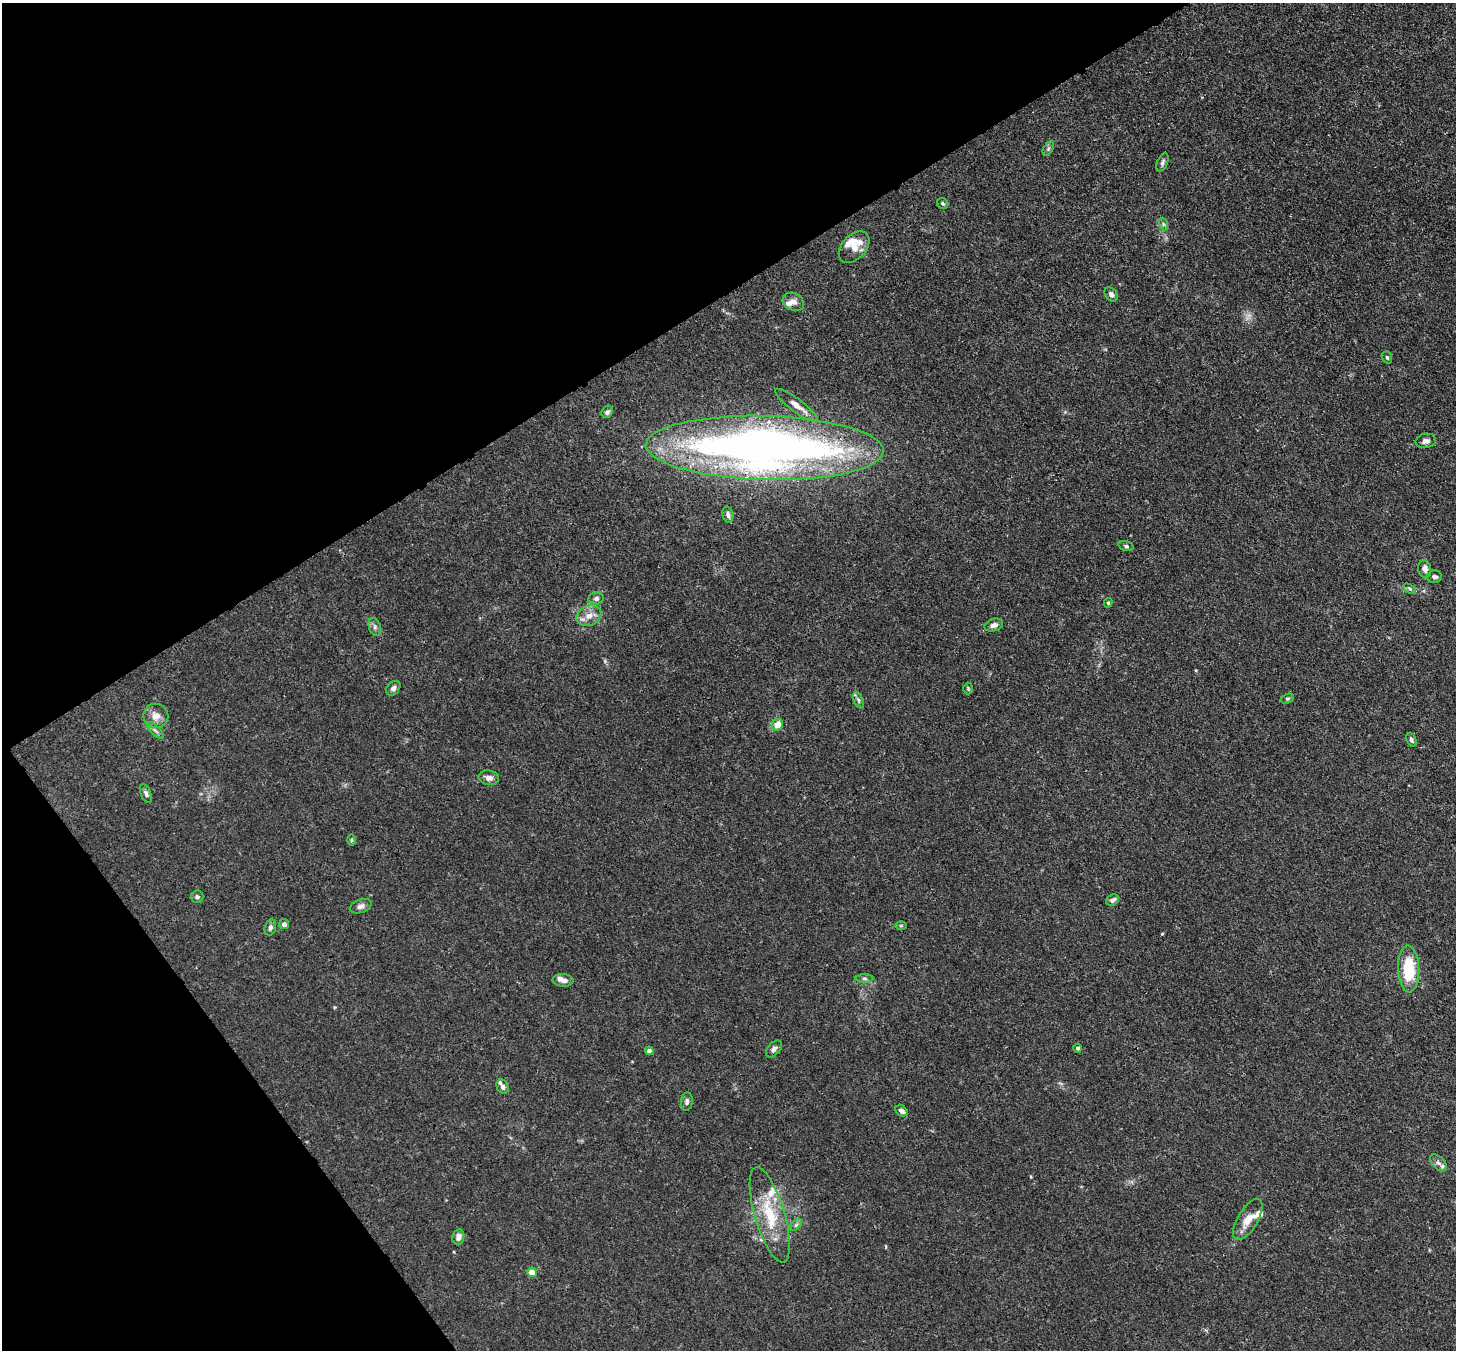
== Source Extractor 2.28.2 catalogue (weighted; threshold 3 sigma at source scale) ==
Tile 5 of 4 x 4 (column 1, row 2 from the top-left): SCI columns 79-1532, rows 2904-4251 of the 5974 x 5946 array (HDU 1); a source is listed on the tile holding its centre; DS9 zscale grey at full resolution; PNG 1458 x 1352 px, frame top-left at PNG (2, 3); each listed source drawn as its Kron ellipse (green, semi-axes under 4 px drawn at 4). Shown black and unused: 30% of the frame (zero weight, under 3 of 4 exposures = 7% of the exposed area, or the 3 px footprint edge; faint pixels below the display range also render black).
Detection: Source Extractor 2.28.2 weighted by HDU 2 'WHT'; one run over the whole footprint, this tile lists its part. Background 0.025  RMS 0.0027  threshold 0.0123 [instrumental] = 3 sigma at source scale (4.5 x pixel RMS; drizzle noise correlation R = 1.50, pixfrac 1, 0.05/0.05 arcsec/px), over >= 5 px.
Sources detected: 63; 1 too faint to see at this stretch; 1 cosmic-ray / hot-pixel residue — neither listed nor drawn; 7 inside a brighter listed object's ellipse — not listed separately; the other 54 listed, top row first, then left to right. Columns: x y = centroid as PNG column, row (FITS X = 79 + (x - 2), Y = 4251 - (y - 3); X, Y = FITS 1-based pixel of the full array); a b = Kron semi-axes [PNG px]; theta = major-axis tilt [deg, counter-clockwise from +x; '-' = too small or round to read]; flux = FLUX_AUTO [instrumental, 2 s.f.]
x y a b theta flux
1048 149 8 4 59 0.53
1162 162 10 5 66 0.73
943 204 6 5 - 0.49
1163 224 7 4 -71 0.45
854 247 18 12 48 3.8
1111 294 8 5 -52 0.82
793 302 11 8 -28 1.6
1387 357 6 4 -71 0.47
797 405 26 6 -37 2.7
607 412 6 5 - 0.61
1426 441 10 7 9 1.3
765 448 119 32 -2 220
728 514 8 5 -74 0.93
1126 546 8 5 -15 0.53
1425 569 9 6 -81 1.3
1434 577 7 6 - 0.93
1410 589 7 4 -30 0.48
596 598 7 6 - 0.87
1108 603 4 3 - 0.38
589 616 13 10 21 2.5
994 625 9 6 17 1.2
375 627 9 6 -73 0.85
393 688 8 6 47 1
968 688 6 5 - 0.4
1287 699 7 4 17 0.44
858 700 9 5 -67 0.67
156 716 12 12 - 2.5
777 725 6 5 - 3.3
155 730 11 4 -45 0.82
1411 740 7 4 -69 0.71
489 778 10 7 -7 1.5
146 793 10 5 -67 0.79
351 840 6 4 90 0.35
197 897 6 6 - 0.66
1112 900 7 5 29 0.99
361 906 11 6 18 1.2
284 924 5 5 - 1
901 925 6 4 0 0.35
270 927 8 5 73 0.75
1409 969 23 10 -87 12
864 978 9 4 -1 0.62
563 980 10 6 -5 1.4
1078 1048 4 4 - 0.7
774 1049 10 6 47 0.95
649 1051 4 4 - 1.7
503 1087 7 5 -61 0.81
687 1102 9 6 83 0.82
901 1111 6 5 - 1.1
1438 1163 10 6 -45 0.97
770 1215 49 15 -74 12
1248 1219 23 10 59 3.5
796 1225 7 4 45 0.55
458 1237 8 6 78 1.5
532 1272 4 4 - 4.5
Overlapping masked pixels (flux is a lower limit): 1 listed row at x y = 765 448